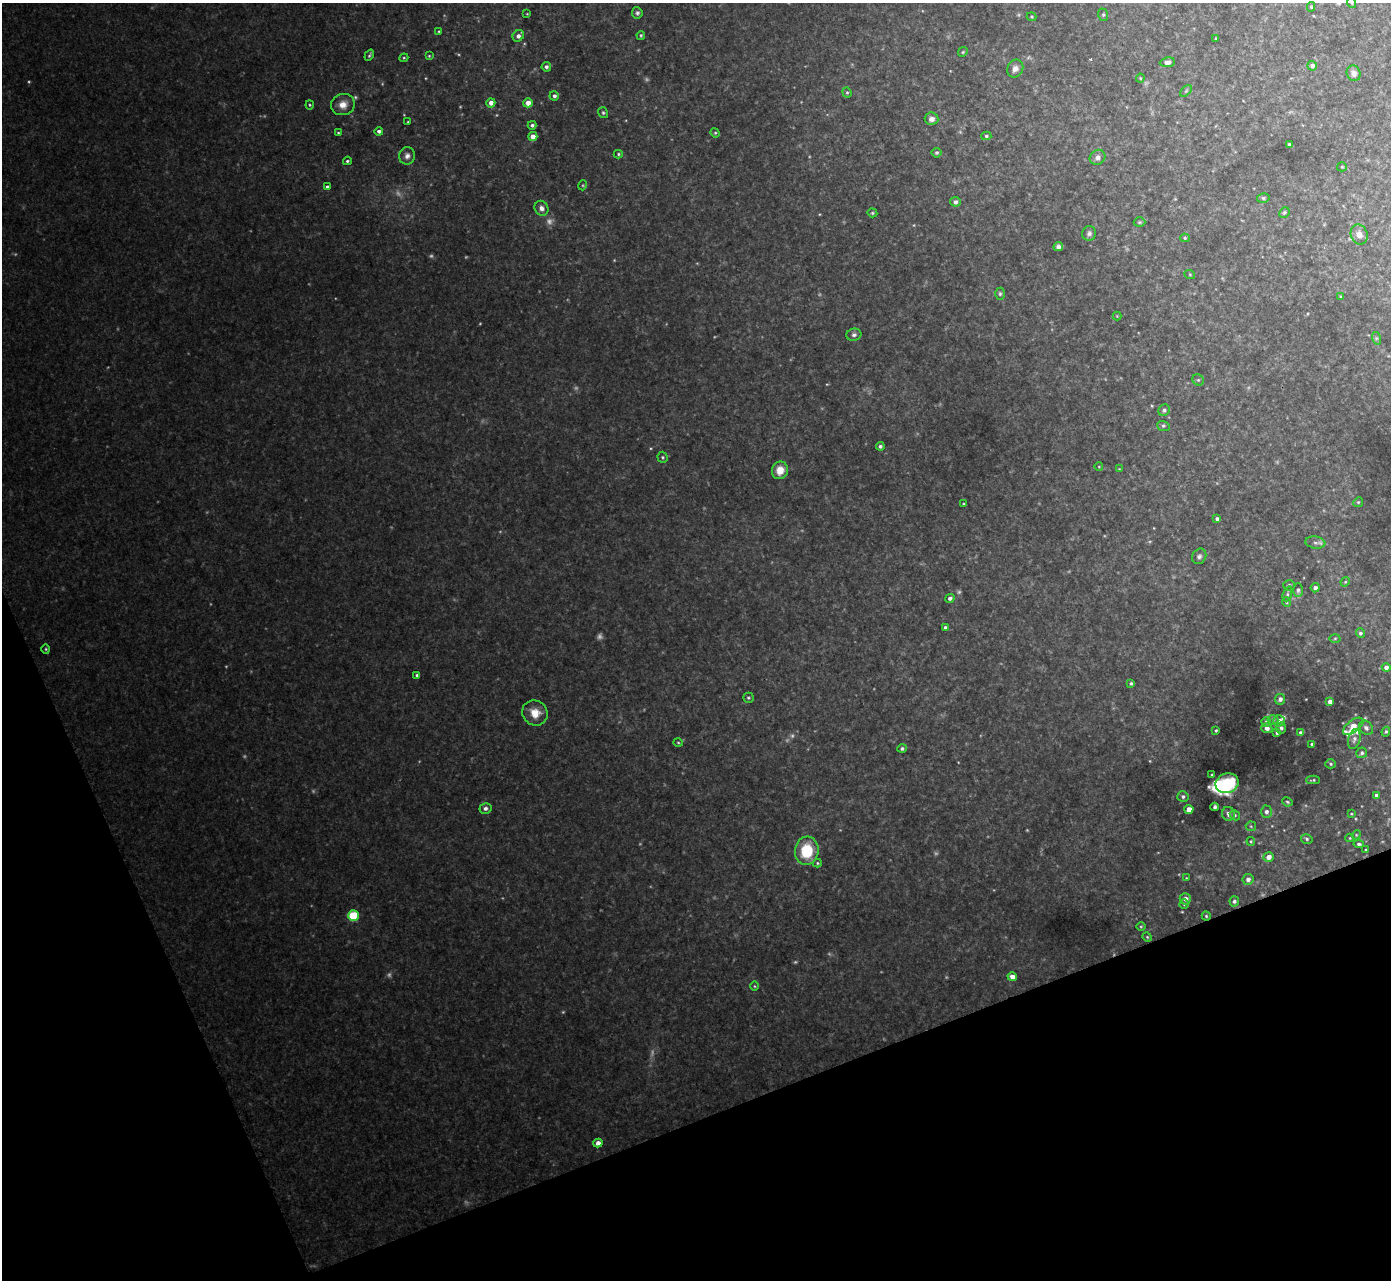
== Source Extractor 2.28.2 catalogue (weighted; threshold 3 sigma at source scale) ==
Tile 14 of 4 x 4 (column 2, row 4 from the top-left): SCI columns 1459-2847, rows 155-1432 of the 5692 x 5725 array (HDU 1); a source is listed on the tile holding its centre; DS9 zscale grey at full resolution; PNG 1393 x 1282 px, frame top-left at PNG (2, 3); each listed source drawn as its Kron ellipse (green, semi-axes under 4 px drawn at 4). Shown black and unused: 19% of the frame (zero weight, under 2 of 3 exposures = <1% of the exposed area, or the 3 px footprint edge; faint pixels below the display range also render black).
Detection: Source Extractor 2.28.2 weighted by HDU 2 'WHT'; one run over the whole footprint, this tile lists its part. Background 0.0921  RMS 0.012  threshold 0.0536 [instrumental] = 3 sigma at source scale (4.5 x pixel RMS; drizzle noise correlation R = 1.50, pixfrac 1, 0.05/0.05 arcsec/px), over >= 5 px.
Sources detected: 171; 22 too faint to see at this stretch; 1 inside a brighter object's white glare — neither listed nor drawn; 4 inside a brighter listed object's ellipse — not listed separately; the other 144 listed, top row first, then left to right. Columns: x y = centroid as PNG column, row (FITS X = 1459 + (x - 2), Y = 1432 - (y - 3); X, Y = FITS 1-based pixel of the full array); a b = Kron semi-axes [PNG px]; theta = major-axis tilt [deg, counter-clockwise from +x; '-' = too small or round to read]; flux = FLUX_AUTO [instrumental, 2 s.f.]
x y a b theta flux
1352 3 5 3 - 1.2
1311 7 4 4 - 1.7
637 13 6 5 - 2.8
527 14 4 2 - 0.83
1103 15 6 5 - 2
1031 17 5 4 - 1.4
439 31 4 3 - 1.1
641 35 4 3 - 1.6
518 36 6 5 - 6
1215 38 4 2 - 0.99
963 52 5 4 - 1.6
369 55 6 3 57 1.8
429 56 4 3 - 1.2
404 58 4 4 - 1.3
1167 62 8 4 6 5.8
1312 66 5 5 - 5.1
546 67 5 4 - 3.4
1015 69 9 7 59 6.4
1354 73 8 7 - 7.4
1140 78 4 4 - 1.5
1186 91 7 4 45 2
847 92 5 4 - 1.8
554 96 5 4 - 3.5
491 103 4 4 - 7.3
528 103 5 4 - 9.9
310 105 4 4 - 1.3
343 105 12 10 20 12
603 113 5 4 - 2
931 119 7 6 - 6.5
408 122 3 2 - 0.86
532 125 4 4 - 3
379 131 4 4 - 3.3
338 133 4 3 - 1.3
715 133 5 4 - 1.5
533 136 4 4 - 9.8
986 136 5 4 - 2.3
1290 145 4 3 - 2.7
937 153 5 4 - 2.2
618 154 4 4 - 1.6
407 156 9 8 - 5.7
1098 157 8 7 - 5.1
347 161 4 3 - 1.8
1342 167 5 4 - 1.4
583 185 5 3 - 1.2
327 187 4 4 - 2.7
1263 198 6 5 - 2.2
955 202 5 5 - 4.5
541 208 8 6 -59 5.9
872 213 5 4 - 1.5
1284 213 5 5 - 1.9
1139 222 6 5 - 1.8
1089 233 7 7 - 3.8
1359 234 10 8 -69 8.4
1185 238 5 4 - 1.7
1058 247 5 4 - 3.8
1190 275 5 3 - 1.1
1000 294 6 4 89 2.1
1341 296 4 4 - 1.3
1117 316 4 4 - 1.1
854 335 7 6 - 3.5
1376 338 6 4 -72 2
1198 380 6 5 - 1.9
1164 410 6 5 - 2.7
1163 426 6 5 - 2.1
880 446 4 4 - 2.7
663 457 5 5 - 1.9
1099 467 4 3 - 0.94
1119 469 3 3 - 0.85
780 470 9 8 - 14
1358 502 5 4 - 1.6
963 504 3 2 - 1.2
1217 519 4 4 - 3.3
1315 543 10 6 -8 4.4
1199 556 8 7 - 3.6
1345 582 5 4 - 1.4
1289 585 6 5 - 2.9
1315 588 4 4 - 4.4
1298 590 7 4 90 2.6
1287 594 8 4 71 2.2
950 598 5 4 - 3.7
1286 602 5 3 - 1.2
945 627 4 4 - 2.3
1360 633 5 4 - 2.3
1335 638 5 3 - 1.4
46 649 4 4 - 1.5
1386 667 4 4 - 4.9
417 675 3 3 - 2
1131 683 4 3 - 1.8
748 698 5 5 - 1.9
1280 699 5 5 - 4.1
1330 702 4 4 - 5.6
535 713 13 12 - 17
1273 720 5 5 - 1.9
1279 721 6 5 - 6.2
1266 722 5 4 - 2.2
1353 726 12 6 38 20
1267 728 5 5 - 4.7
1281 728 5 5 - 2.7
1366 728 8 6 -45 3.7
1216 731 3 2 - 1.4
1386 732 5 4 - 1.8
1277 733 3 3 - 2.4
1301 733 4 3 - 2.7
1354 739 10 6 75 4.7
678 742 5 3 - 1.2
1312 744 3 3 - 1.6
902 748 4 4 - 2.6
1362 753 5 5 - 2.5
1331 764 5 4 - 1.9
1212 775 3 3 - 1.5
1313 780 7 3 0 1.7
1227 783 11 10 - 78
1376 795 3 3 - 3.6
1183 796 5 5 - 2.7
1287 802 5 3 - 1.8
1215 807 4 3 - 2.8
485 808 6 5 - 3.9
1189 809 4 4 - 14
1266 812 6 5 - 3.6
1228 814 7 6 - 5.5
1351 814 3 3 - 1.1
1235 815 5 4 - 2
1251 826 5 5 - 1.5
1356 835 5 4 - 1.2
1350 838 4 4 - 1.2
1307 839 6 4 -17 2.2
1251 841 4 3 - 1.3
1359 844 5 3 - 2.4
1366 850 3 2 - 1.1
807 851 14 11 84 49
1269 857 5 4 - 8.2
817 863 4 4 - 1.4
1186 878 4 3 - 0.98
1248 879 5 5 - 5.2
1185 899 5 5 - 6.9
1234 901 5 4 - 2.9
1184 904 4 4 - 1.7
353 916 5 5 - 75
1206 916 4 4 - 1.6
1141 926 5 3 - 1.2
1147 937 5 4 - 1.3
1012 977 5 4 - 9.5
754 986 5 3 - 1.1
598 1143 4 4 - 7.5
Isophote crosses this tile's border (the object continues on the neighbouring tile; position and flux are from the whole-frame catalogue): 1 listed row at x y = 1352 3